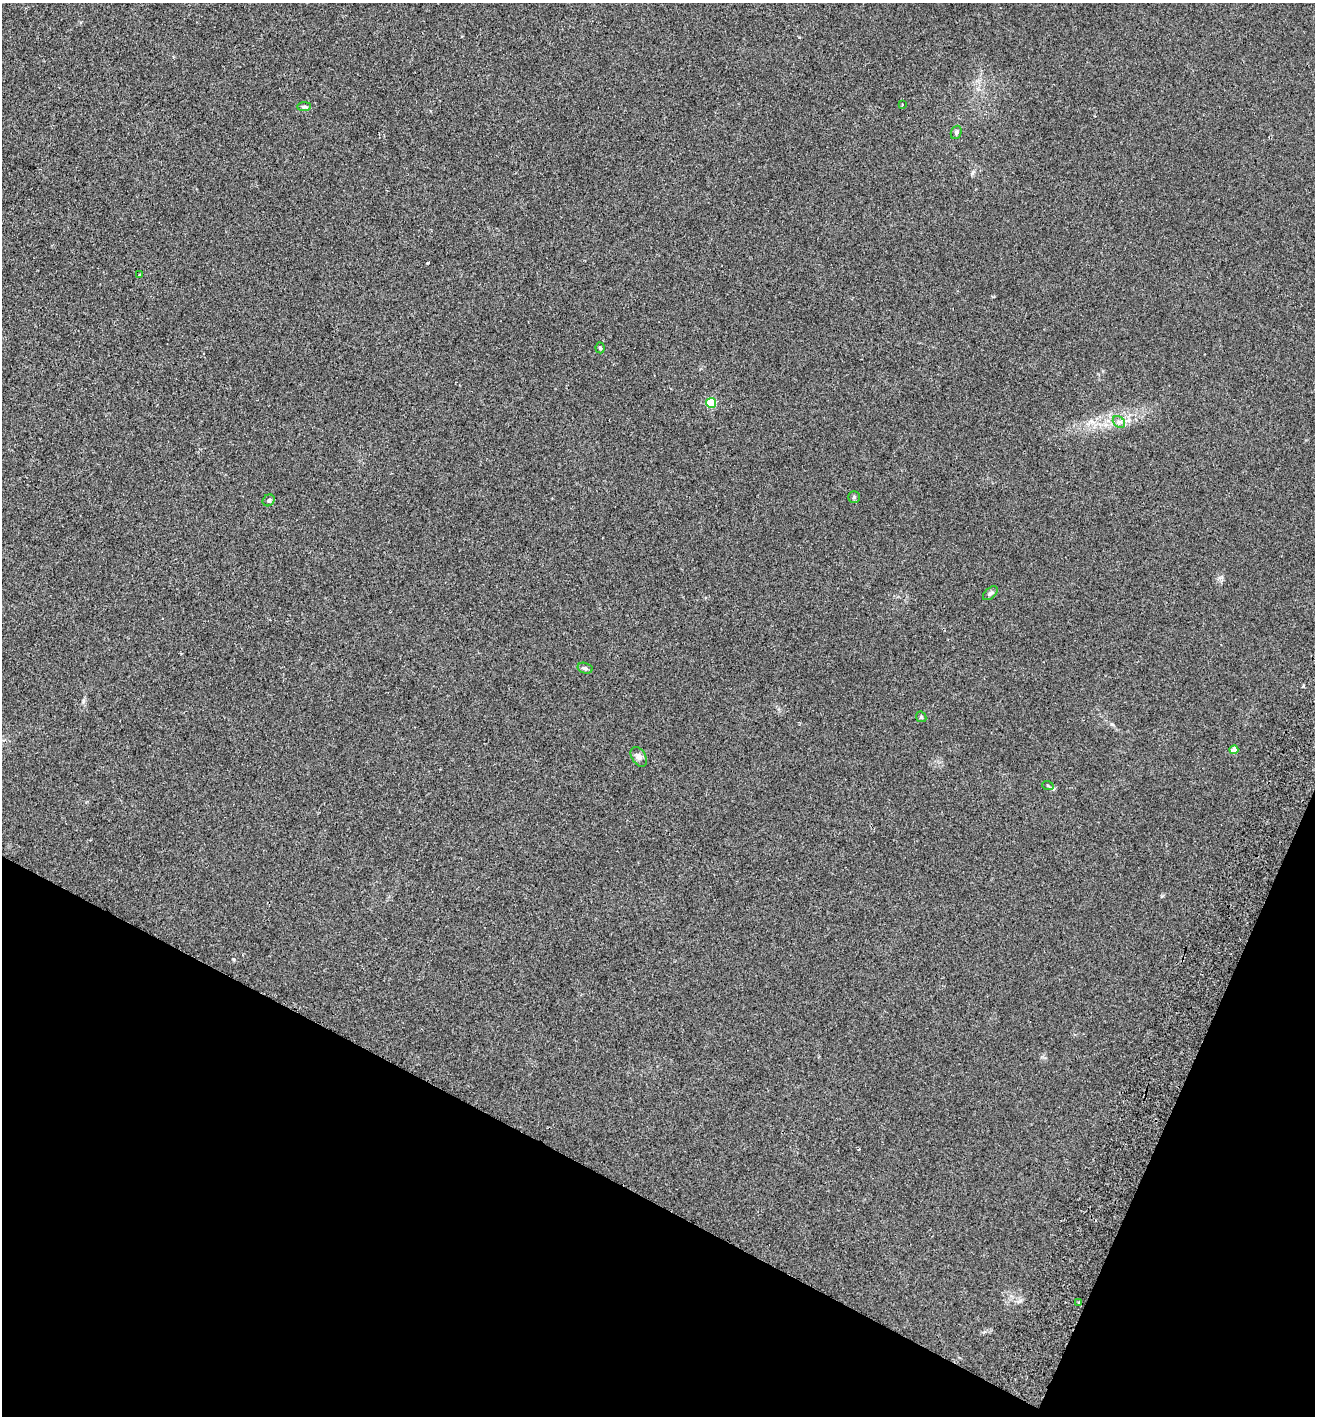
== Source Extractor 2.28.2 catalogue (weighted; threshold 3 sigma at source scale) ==
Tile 15 of 4 x 4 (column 3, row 4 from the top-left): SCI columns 2823-4135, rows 34-1447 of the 5779 x 5720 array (HDU 1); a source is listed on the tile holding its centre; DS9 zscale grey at full resolution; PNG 1317 x 1418 px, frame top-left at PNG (2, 3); each listed source drawn as its Kron ellipse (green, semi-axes under 4 px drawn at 4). Shown black and unused: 21% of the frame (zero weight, under 2 of 3 exposures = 3% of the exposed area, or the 3 px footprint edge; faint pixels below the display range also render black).
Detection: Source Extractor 2.28.2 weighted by HDU 2 'WHT'; one run over the whole footprint, this tile lists its part. Background 0.0353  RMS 0.007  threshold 0.0317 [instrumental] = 3 sigma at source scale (4.5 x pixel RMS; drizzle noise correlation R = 1.50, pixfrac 1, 0.05/0.05 arcsec/px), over >= 5 px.
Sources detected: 16; all 16 listed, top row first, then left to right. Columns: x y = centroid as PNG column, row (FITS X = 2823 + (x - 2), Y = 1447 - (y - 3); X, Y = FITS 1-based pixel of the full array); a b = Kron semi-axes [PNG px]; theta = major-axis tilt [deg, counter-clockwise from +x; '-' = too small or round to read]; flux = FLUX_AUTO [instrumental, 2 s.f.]
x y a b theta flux
902 105 2 2 - 0.63
304 107 7 4 0 1.3
956 132 7 5 68 1.2
140 275 3 3 - 1.2
600 348 5 4 - 1.1
711 403 5 5 - 37
1119 422 7 5 -44 1.8
854 497 6 6 - 1.3
269 500 6 5 - 1.2
990 593 9 5 43 1.7
585 668 8 5 -15 1.4
921 717 6 4 -44 0.9
1234 750 4 4 - 5.7
639 757 11 7 -59 2.4
1048 786 6 3 -20 0.72
1079 1303 3 3 - 1.9
Unlisted compact peaks at least as high as the median listed source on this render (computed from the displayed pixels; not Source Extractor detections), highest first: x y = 427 263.